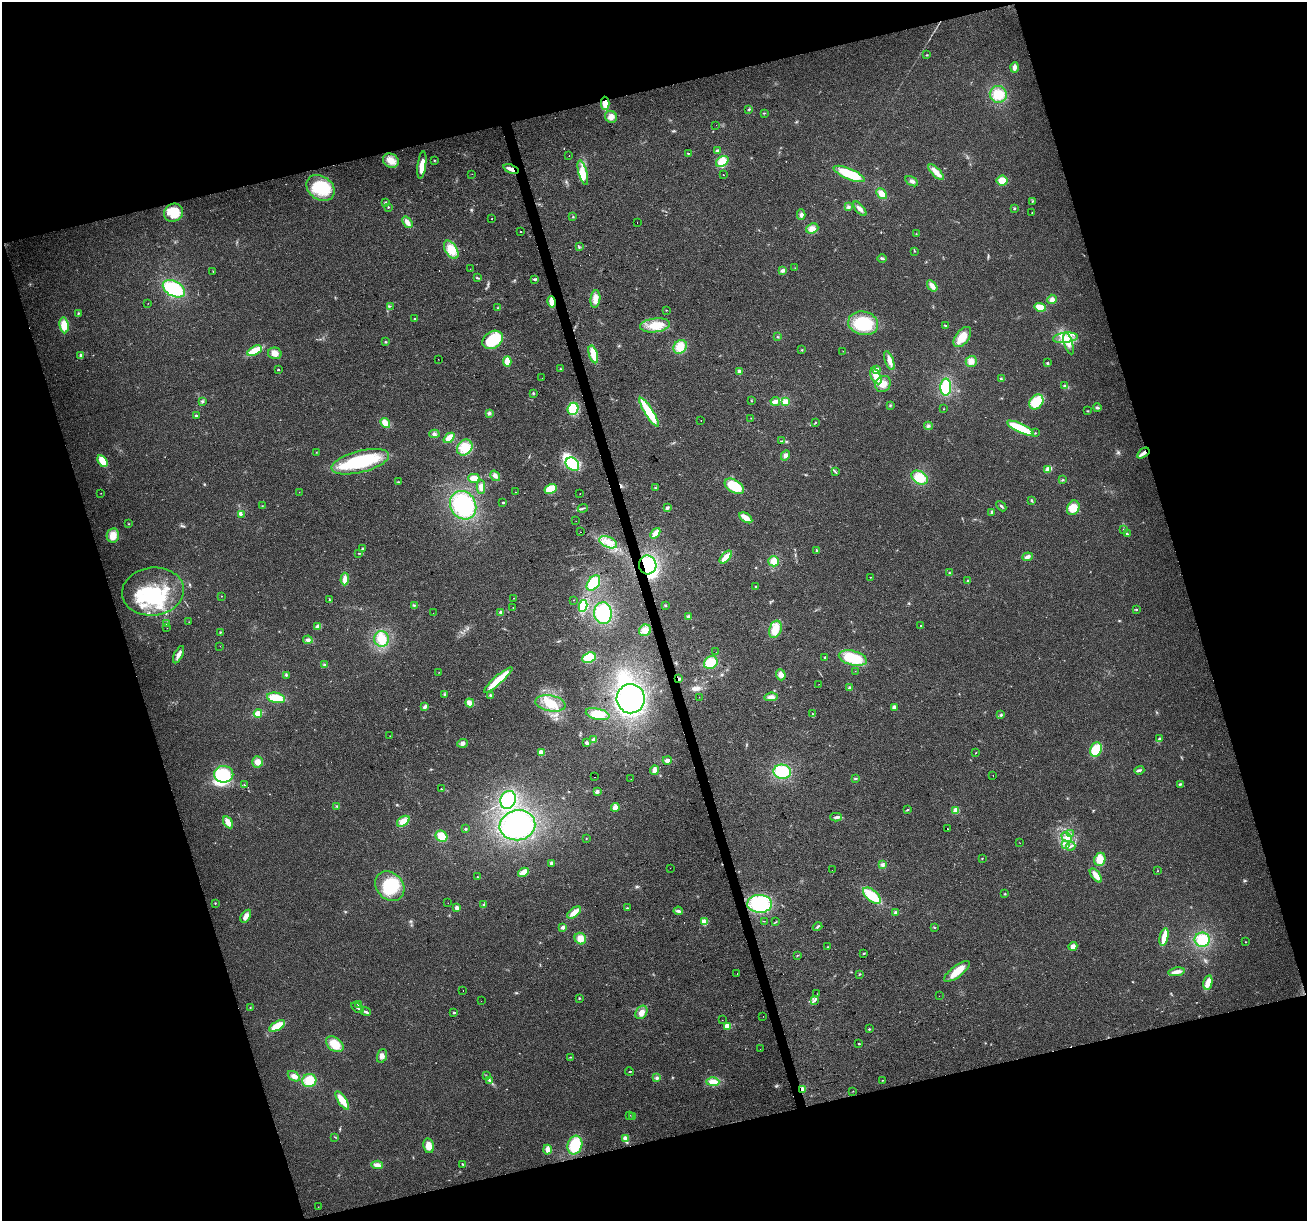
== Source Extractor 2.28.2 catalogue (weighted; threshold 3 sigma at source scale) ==
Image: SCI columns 1-5220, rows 102-4975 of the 5220 x 5026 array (HDU 1 of 3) = the unmasked area's bounding box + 8 px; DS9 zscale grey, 4 x 4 block average (1 PNG px = mean of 4 x 4 image px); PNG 1309 x 1223 px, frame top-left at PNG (2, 2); each listed source drawn as its Kron ellipse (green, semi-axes under 4 px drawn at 4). Shown black and unused: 34% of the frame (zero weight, under 2 of 3 exposures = <1% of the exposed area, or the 3 px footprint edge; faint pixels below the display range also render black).
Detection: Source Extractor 2.28.2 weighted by HDU 2 'WHT'. Background 0.0564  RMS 0.0086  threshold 0.0389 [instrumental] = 3 sigma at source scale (4.5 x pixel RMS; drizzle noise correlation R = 1.50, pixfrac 1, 0.0396/0.0396 arcsec/px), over >= 5 px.
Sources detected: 404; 2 too faint to see at this stretch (4 x 4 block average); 7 inside a brighter object's white glare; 13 cosmic-ray / hot-pixel residue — neither listed nor drawn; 1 coinciding with a brighter row at this scale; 29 inside a brighter listed object's ellipse — not listed separately; the other 352 listed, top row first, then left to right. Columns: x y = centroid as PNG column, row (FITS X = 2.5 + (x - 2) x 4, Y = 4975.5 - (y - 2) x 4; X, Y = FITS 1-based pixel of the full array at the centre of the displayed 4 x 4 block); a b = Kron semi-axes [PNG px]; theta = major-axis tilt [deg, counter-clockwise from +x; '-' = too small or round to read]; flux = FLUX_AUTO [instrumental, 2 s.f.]
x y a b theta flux
927 55 2 2 - 3.2
1014 67 5 3 - 26
998 94 8 8 - 97
605 103 6 4 -89 57
749 109 2 2 - 3.5
764 113 3 2 - 3.2
611 117 6 6 - 27
716 125 2 2 - 1
717 150 3 3 - 7.9
688 153 2 2 - 4.1
569 155 2 2 - 1.2
434 160 2 2 - 3.7
391 161 8 6 -32 44
722 161 7 5 35 74
422 165 14 4 83 59
511 169 8 3 -20 30
936 172 10 3 -45 48
583 173 12 4 -75 49
472 174 2 2 - 0.98
849 174 17 5 -23 180
723 175 2 2 - 10
912 181 7 3 -31 15
1002 181 5 5 - 58
321 188 15 11 -35 180
881 194 6 4 -48 41
1032 201 2 2 - 2.1
385 202 3 2 - 4.2
388 207 2 2 - 2.4
848 207 3 3 - 9.3
1014 208 3 2 - 4.9
860 209 9 3 -49 20
1032 212 2 2 - 2.4
174 213 10 8 34 130
801 215 5 4 - 16
573 217 2 2 - 1.9
492 219 2 2 - 3.7
407 222 6 3 -54 27
637 222 2 2 - 3.8
812 229 6 5 - 35
520 232 2 2 - 10
916 234 2 2 - 2
579 247 2 2 - 2.6
451 250 10 6 -59 85
914 251 2 2 - 3.3
882 258 5 2 - 4.6
795 268 2 2 - 1.7
470 269 2 2 - 1.1
783 270 4 3 - 19
213 272 2 2 - 2
477 278 4 2 - 5.4
535 279 4 2 - 9.3
932 286 6 3 -53 39
174 289 12 7 -29 280
595 299 9 5 83 40
1052 299 5 4 - 19
551 302 6 3 -78 41
148 303 2 2 - 1.5
390 306 2 2 - 1.6
1040 307 6 3 -17 77
498 308 2 2 - 3.3
666 310 2 2 - 4.4
78 313 3 2 - 4.3
415 318 2 2 - 2.5
863 323 15 11 -12 260
64 325 8 4 -83 75
655 325 15 7 7 84
945 326 3 2 - 4.3
778 337 2 2 - 2.9
962 337 11 6 52 99
1065 338 12 5 6 56
493 340 11 8 34 210
386 342 3 2 - 4.3
1069 343 11 4 -74 41
680 347 7 6 - 71
802 350 2 2 - 2.2
255 351 8 4 28 100
843 351 2 2 - 1.3
275 353 7 5 -15 42
593 354 9 3 -73 85
81 355 2 2 - 15
438 359 2 2 - 0.98
507 361 5 3 - 59
889 361 10 4 -70 33
971 361 5 5 - 33
1048 363 4 2 - 4.2
278 369 2 2 - 19
560 369 2 2 - 2.5
877 370 4 4 - 14
739 372 2 2 - 86
876 376 9 4 -64 52
542 378 2 2 - 0.89
1001 379 2 2 - 4
883 384 8 7 - 48
1065 386 3 2 - 5.3
946 387 8 5 88 140
533 393 2 2 - 3.1
202 401 3 3 - 6.4
752 401 2 2 - 2.4
775 401 5 4 - 16
785 402 4 3 - 46
1036 402 8 6 51 120
890 405 3 2 - 3.7
1097 408 4 2 - 10
573 409 6 5 - 120
944 409 2 2 - 2.2
1088 411 2 2 - 2.5
649 412 17 4 -58 190
489 413 3 3 - 11
196 415 2 2 - 21
751 418 2 2 - 2.1
701 420 2 2 - 1.4
815 422 2 2 - 2.6
385 423 5 4 - 54
928 426 4 3 - 8.9
1021 428 15 4 -26 200
1035 433 2 2 - 4.5
434 434 5 3 - 12
449 438 6 4 42 49
781 441 4 2 - 4.3
465 448 8 7 - 83
316 452 2 2 - 1.7
1143 453 7 2 36 27
785 455 5 4 - 17
102 461 7 3 -58 81
360 462 29 11 14 390
572 464 7 5 -43 130
1048 469 3 3 - 50
835 472 3 2 - 4.5
495 476 5 4 - 18
474 478 5 3 - 48
920 478 9 6 -33 90
1063 480 2 2 - 2.8
398 482 3 2 - 4.8
734 486 10 6 -32 180
481 487 7 4 88 23
655 488 2 2 - 3.4
550 489 6 4 31 92
299 492 2 2 - 0.98
515 492 2 2 - 1
101 493 2 2 - 1.4
580 494 2 2 - 6.1
1031 501 3 2 - 5.9
503 503 2 2 - 17
463 505 15 12 -60 420
262 506 2 2 - 1.8
1001 506 6 2 -48 7.3
583 508 5 2 - 7.6
667 508 3 3 - 8.3
1073 508 8 6 63 68
992 512 4 3 - 7.5
241 514 4 2 - 6.7
746 518 7 3 -34 50
576 521 2 2 - 1.1
129 524 2 2 - 2.1
1123 529 2 2 - 2.1
580 532 2 2 - 1.7
655 533 6 2 50 58
1127 534 3 2 - 5.6
113 535 7 6 - 55
608 542 9 5 -23 47
362 549 3 2 - 4.3
817 550 3 2 - 6.3
359 553 2 2 - 2.6
726 557 8 3 46 60
1027 557 5 3 - 21
774 561 5 5 - 45
648 565 9 8 - 260
949 573 2 2 - 2.4
870 577 2 2 - 2.3
345 579 6 4 89 31
968 580 2 2 - 4
593 583 8 5 53 140
755 587 3 2 - 3.2
153 592 31 24 6 360
221 596 2 2 - 1.8
513 598 2 2 - 2.3
329 600 3 2 - 3.2
574 600 2 2 - 3
414 605 3 2 - 5
665 605 3 2 - 4.3
583 606 6 4 80 130
513 607 2 2 - 2.1
1136 609 3 2 - 4.5
501 612 3 3 - 10
433 613 2 2 - 0.93
603 613 11 9 -89 250
688 616 3 2 - 6.4
189 622 2 2 - 1.2
167 624 2 2 - 1.5
921 626 3 2 - 3.3
318 627 4 4 - 20
167 628 2 2 - 1.4
775 629 9 6 70 70
645 630 6 5 - 31
220 632 3 2 - 2.3
381 639 8 7 - 76
308 640 4 3 - 15
220 646 2 2 - 1.8
716 652 2 2 - 2.6
179 655 9 3 64 28
825 657 2 2 - 19
589 658 7 5 23 99
853 658 14 7 -15 180
711 663 7 6 - 110
325 665 4 3 - 6.6
855 671 2 2 - 1.1
439 672 2 2 - 1.8
286 675 3 2 - 6.1
781 675 6 5 - 28
679 679 4 2 - 7.7
498 680 18 3 42 190
819 684 2 2 - 0.75
849 688 2 2 - 16
444 694 2 2 - 4.3
490 696 3 2 - 5.2
699 697 2 2 - 1.3
771 697 7 4 6 21
276 698 9 5 -11 100
631 699 14 14 - 470
470 703 4 3 - 47
550 703 15 8 -11 120
425 707 4 3 - 13
894 707 3 3 - 16
258 713 4 2 - 64
598 714 12 5 -13 86
812 714 2 2 - 2.3
1001 715 3 3 - 6.1
390 736 2 2 - 1.6
1160 739 4 2 - 5.3
594 740 3 3 - 20
462 743 5 4 - 17
587 743 3 3 - 11
1096 750 7 5 66 110
541 753 2 2 - 190
976 753 2 2 - 2.1
667 760 5 3 - 22
258 762 5 5 - 32
654 770 5 3 - 28
1139 770 5 3 - 9.1
782 772 9 7 -6 180
224 774 9 8 - 210
993 776 2 2 - 2.3
594 777 2 2 - 1.5
855 778 3 2 - 4.4
631 779 2 2 - 1
1180 784 3 2 - 4.6
245 785 3 2 - 3.1
441 789 2 2 - 6.5
597 792 3 2 - 14
508 800 9 7 69 210
337 806 2 2 - 3.3
615 807 4 3 - 44
908 810 3 2 - 4.1
956 810 2 2 - 230
836 817 6 2 0 10
403 821 7 4 35 46
228 822 6 3 -59 47
517 825 18 15 10 500
465 829 3 2 - 4.5
947 829 2 2 - 8.2
1070 834 2 2 - 1.3
441 836 6 5 - 65
1067 837 6 4 -37 24
586 839 2 2 - 1.6
1019 843 2 2 - 1
1065 844 2 2 - 5.6
1071 846 5 2 - 7.4
982 858 2 2 - 2.3
1100 859 7 5 67 56
552 863 3 2 - 18
882 865 3 2 - 7.6
670 868 2 2 - 0.92
832 870 2 2 - 0.84
1158 871 2 2 - 1.8
523 872 5 3 - 59
1096 875 8 3 -52 51
478 877 2 2 - 2.5
390 886 16 13 -47 240
1005 894 2 2 - 3.5
872 896 10 5 -39 140
215 903 2 2 - 3.5
448 903 2 2 - 0.76
760 904 12 9 -1 310
484 905 3 2 - 5.5
457 908 3 2 - 24
627 908 2 2 - 2.8
678 911 4 3 - 12
574 913 8 3 39 62
896 913 2 2 - 63
246 916 7 4 57 25
764 921 2 2 - 1.2
704 922 4 4 - 36
776 922 2 2 - 1.8
563 927 4 3 - 11
817 927 5 2 - 7.2
935 928 2 2 - 1.9
1164 937 9 3 78 84
580 939 6 5 - 49
1202 940 7 7 - 130
1246 942 2 2 - 2.3
1073 946 4 4 - 22
828 947 2 2 - 8.5
864 953 4 2 - 4
797 955 2 2 - 2.2
957 971 16 5 37 79
1176 972 8 3 10 32
737 973 2 2 - 2.4
859 974 3 2 - 3.7
1208 983 7 4 78 42
463 991 2 2 - 0.86
817 994 2 2 - 3.8
939 996 2 2 - 0.69
579 998 3 2 - 3
481 1001 2 2 - 0.74
814 1001 4 2 - 7.9
358 1004 3 2 - 5.5
250 1008 3 2 - 2.9
357 1008 7 2 -33 7.8
366 1012 5 2 - 11
641 1012 7 5 55 34
454 1013 4 2 - 4.4
763 1016 2 2 - 1.6
722 1020 2 2 - 1
277 1026 9 4 30 95
727 1026 2 2 - 180
869 1029 2 2 - 4.3
335 1044 10 6 -38 88
859 1044 2 2 - 8.9
760 1049 2 2 - 3.5
382 1056 7 4 71 21
571 1057 3 2 - 3.4
630 1072 4 2 - 3.7
294 1076 7 4 -34 24
486 1076 2 2 - 2
657 1078 4 3 - 9.5
490 1080 3 2 - 7.8
882 1080 2 2 - 2.9
309 1081 7 6 - 92
713 1082 6 4 -1 50
802 1089 4 3 - 15
853 1091 2 2 - 1.4
342 1100 10 4 -56 75
630 1115 2 2 - 1.2
633 1117 2 2 - 2.2
335 1137 3 2 - 2.8
625 1138 4 3 - 20
575 1145 9 7 72 160
429 1146 7 5 -78 54
547 1150 5 3 - 32
462 1164 3 2 - 4.1
377 1165 6 4 -5 24
318 1207 2 2 - 1.1
Overlapping masked pixels (flux is a lower limit): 7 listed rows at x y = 605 103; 511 169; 551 302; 1143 453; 648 565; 679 679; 802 1089
Diffuse or blended objects may show on this block-average render without a row.